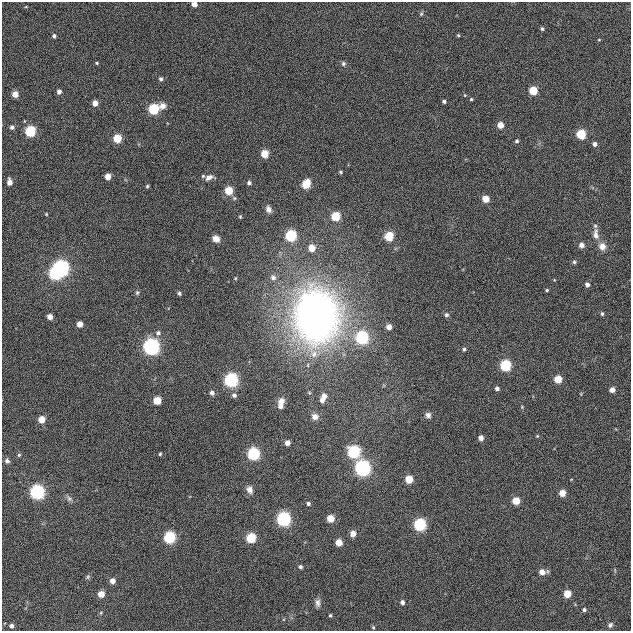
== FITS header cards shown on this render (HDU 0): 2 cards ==
NAXIS1  =                  629
NAXIS2  =                  629

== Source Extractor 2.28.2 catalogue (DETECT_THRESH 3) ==
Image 629 x 629 px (HDU 0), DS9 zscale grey, 1 PNG px = 1 image px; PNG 633 x 633 px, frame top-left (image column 1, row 629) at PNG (2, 2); no overlay
Background 7.54e-04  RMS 0.049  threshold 0.146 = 3 sigma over >= 5 px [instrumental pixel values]
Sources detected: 119; all 119 listed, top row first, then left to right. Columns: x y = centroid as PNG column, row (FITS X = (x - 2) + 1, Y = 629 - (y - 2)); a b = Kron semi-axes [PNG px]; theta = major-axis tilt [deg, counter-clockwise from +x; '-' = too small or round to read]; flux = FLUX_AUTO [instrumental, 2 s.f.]
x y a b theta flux
194 4 4 4 - 25
26 7 5 3 - 3
421 14 5 4 - 4.2
542 29 5 4 - 5.4
458 35 3 3 - 3.5
54 36 4 4 - 7.7
599 40 4 3 - 2.5
97 63 4 3 - 3.3
343 64 6 6 - 7
161 79 5 5 - 7.9
59 91 4 4 - 12
533 91 5 5 - 100
15 94 5 5 - 34
471 99 4 3 - 3.2
444 101 4 3 - 6.6
95 103 5 4 - 26
163 106 9 8 - 18
154 109 6 6 - 220
500 125 5 5 - 37
12 127 5 5 - 9.4
30 131 6 6 - 230
581 134 5 5 - 150
117 138 5 5 - 96
517 141 5 5 - 6.2
595 144 5 5 - 10
265 154 5 5 - 73
341 172 5 4 - 4.1
108 176 5 4 - 31
203 176 5 5 - 4.5
209 177 10 6 28 15
9 182 6 4 -86 20
249 183 5 5 - 8.6
306 184 6 5 - 110
147 186 5 4 - 4.6
229 191 5 5 - 86
486 199 5 5 - 46
268 209 9 6 -67 14
46 214 4 3 - 2.6
335 216 5 5 - 120
240 217 4 3 - 3.4
596 234 17 8 -86 23
291 236 6 6 - 280
389 236 5 5 - 130
216 239 7 6 - 19
582 245 5 5 - 17
602 246 9 8 - 23
312 248 5 5 - 52
574 262 5 4 - 5.3
61 268 7 6 - 990
55 274 6 6 - 400
273 277 8 7 - 13
235 278 4 3 - 2.5
587 284 5 4 - 12
547 290 3 3 - 4.4
137 293 6 5 - 5.3
179 293 4 4 - 6.9
602 314 5 4 - 5.1
446 315 6 6 - 6.6
316 316 46 38 -86 1900
50 317 5 4 - 24
80 324 5 4 - 27
389 327 5 5 - 21
158 333 7 7 - 10
362 338 6 6 - 450
151 347 7 6 - 1100
464 349 4 4 - 5.7
314 354 10 9 - 25
505 365 6 6 - 260
558 379 5 5 - 70
231 380 6 6 - 610
497 388 4 4 - 9.8
612 390 5 4 - 20
212 393 5 5 - 13
234 395 6 6 - 11
324 396 6 6 - 19
322 400 6 5 - 16
157 401 5 5 - 79
281 401 9 8 - 21
281 406 7 6 - 14
522 407 5 3 - 3.1
428 415 7 7 - 11
315 417 9 8 - 19
42 420 5 5 - 48
537 436 4 4 - 3.2
481 438 5 5 - 18
287 443 4 4 - 23
354 452 6 6 - 400
160 454 3 3 - 3.8
253 454 6 6 - 390
19 455 5 4 - 4.4
7 461 7 6 - 7.9
362 468 7 6 - 920
409 479 5 5 - 77
250 490 10 7 -65 17
37 492 6 6 - 720
562 493 5 5 - 45
69 499 8 7 - 9.8
516 501 5 5 - 61
308 503 4 4 - 7.2
283 519 6 6 - 640
330 519 5 5 - 59
420 525 6 6 - 370
353 534 5 5 - 27
169 537 6 6 - 300
251 538 6 5 - 170
339 542 5 5 - 47
300 567 5 4 - 7.1
542 572 6 6 - 26
88 577 7 5 69 6.1
112 581 5 5 - 24
101 594 5 5 - 45
567 594 5 5 - 56
402 602 5 5 - 11
318 603 11 7 -86 15
584 610 5 5 - 6.8
330 615 5 4 - 5
610 625 8 6 54 10
11 626 5 5 - 11
373 627 5 4 - 4.5
At the frame edge (FLAGS 8, measured only in part): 1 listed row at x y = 194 4